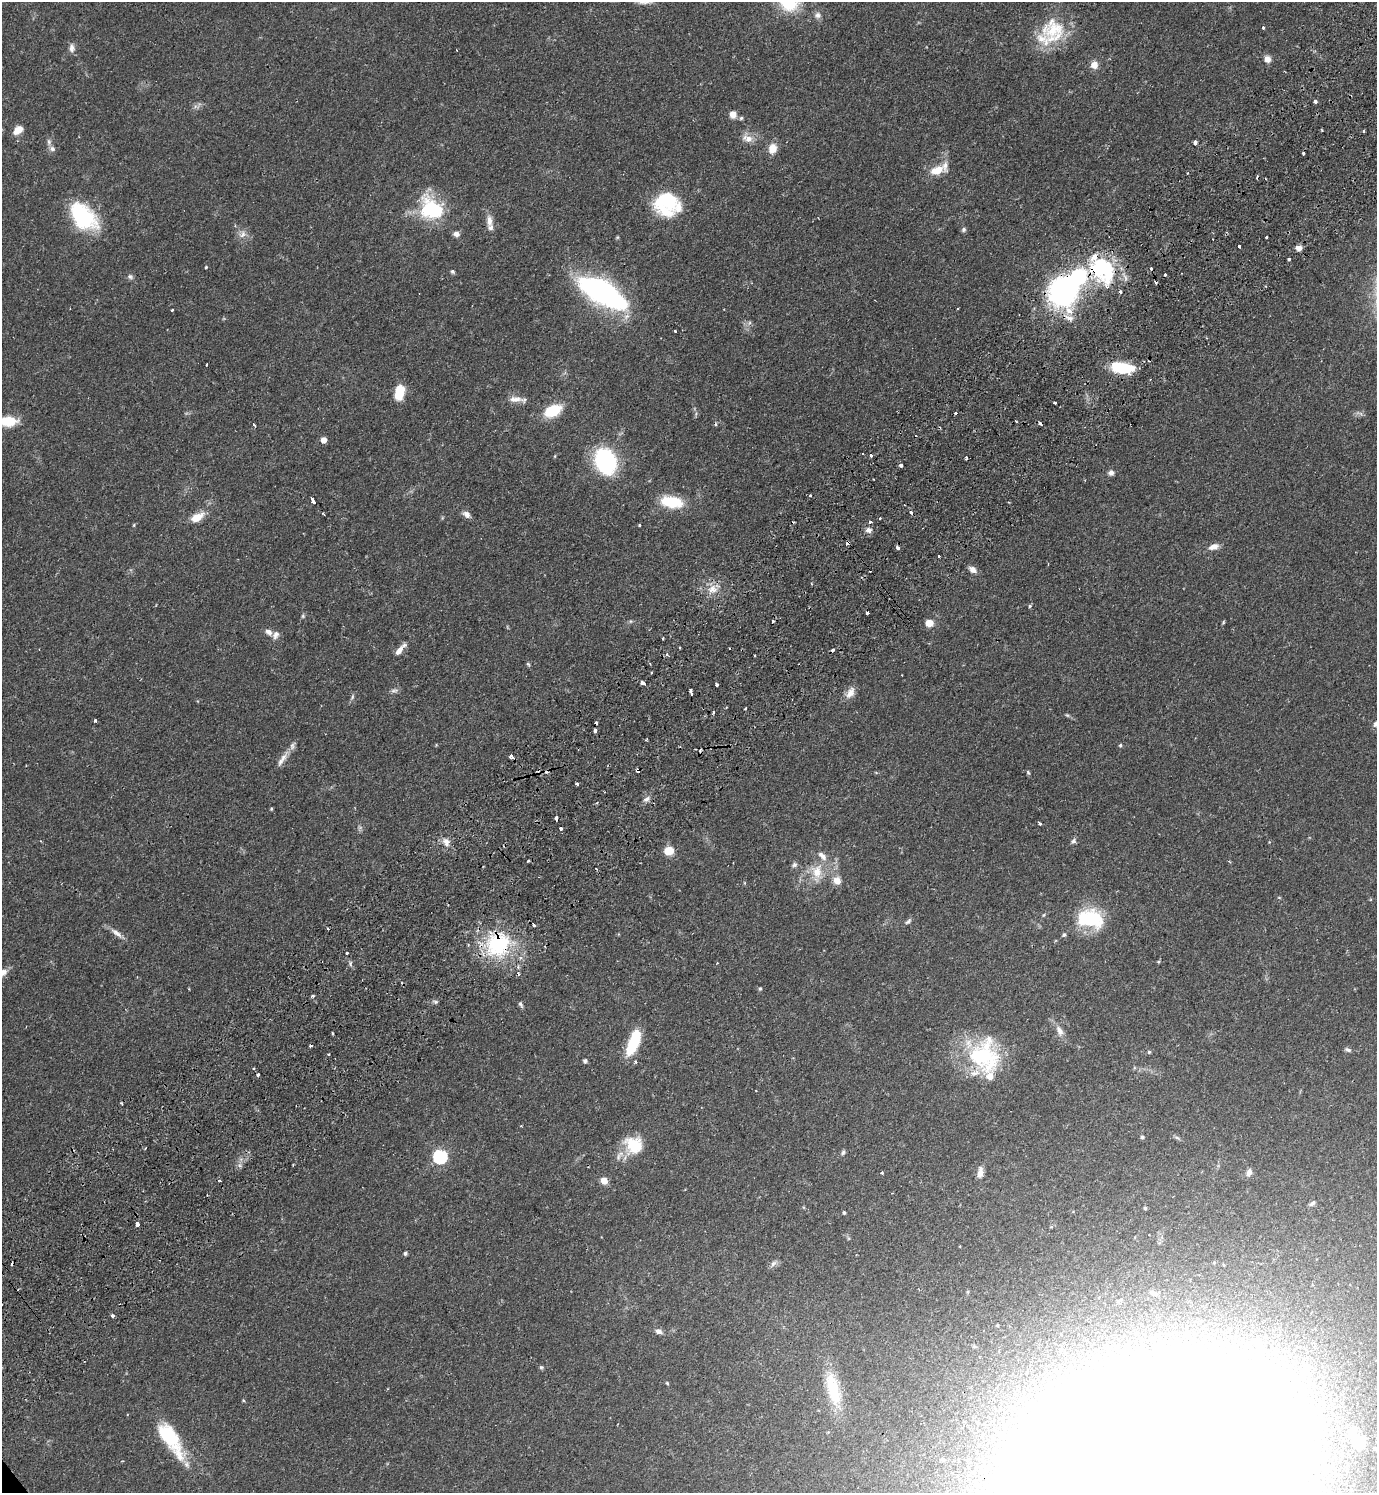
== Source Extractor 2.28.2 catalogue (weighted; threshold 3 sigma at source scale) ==
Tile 10 of 4 x 4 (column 2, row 3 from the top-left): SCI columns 1575-2949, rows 1538-3028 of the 6039 x 6055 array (HDU 1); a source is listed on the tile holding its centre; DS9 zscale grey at full resolution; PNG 1379 x 1495 px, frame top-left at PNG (2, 2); no overlay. Shown black and unused: <1% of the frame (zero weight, under 2 of 3 exposures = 3% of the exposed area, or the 3 px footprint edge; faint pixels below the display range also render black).
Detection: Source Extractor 2.28.2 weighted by HDU 2 'WHT'; one run over the whole footprint, this tile lists its part. Background 0.0499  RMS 0.0044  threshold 0.02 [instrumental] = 3 sigma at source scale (4.5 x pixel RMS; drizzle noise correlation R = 1.50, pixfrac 1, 0.05/0.05 arcsec/px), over >= 5 px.
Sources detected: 208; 5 inside a brighter object's white glare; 25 cosmic-ray / hot-pixel residue — not listed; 13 inside a brighter listed object's ellipse — not listed separately; the other 165 listed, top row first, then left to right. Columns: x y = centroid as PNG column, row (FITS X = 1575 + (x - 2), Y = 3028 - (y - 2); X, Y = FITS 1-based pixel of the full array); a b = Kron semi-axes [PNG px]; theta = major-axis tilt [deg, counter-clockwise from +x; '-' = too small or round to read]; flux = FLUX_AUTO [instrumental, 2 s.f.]
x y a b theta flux
789 2 23 20 74 22
817 15 10 8 32 1.9
1263 28 3 3 - 0.66
1054 30 38 30 43 21
72 48 11 7 -89 2.1
1267 59 9 8 - 2.5
1094 65 8 7 - 3.7
1315 101 3 3 - 1.4
733 114 8 7 - 3.3
741 118 6 5 - 0.81
18 130 11 7 36 4.5
1364 131 3 2 - 0.53
747 138 16 10 -21 3.8
49 142 9 6 -87 1.3
1195 143 4 3 - 3.4
772 148 10 8 78 5.8
52 149 8 7 - 1.6
1303 153 3 3 - 0.9
937 170 19 10 12 7
661 200 33 21 69 18
432 209 29 22 -40 31
82 216 33 20 -47 37
489 221 15 8 -83 3.3
964 229 7 5 48 0.95
456 234 8 6 -13 2
242 235 10 6 41 2.1
1266 237 3 3 - 0.76
1239 246 4 3 - 2.5
1299 248 7 5 5 2.5
1289 259 3 3 - 1.7
206 267 3 3 - 0.74
1103 268 33 28 -5 39
452 271 6 4 -44 0.76
130 277 8 7 - 1.1
601 292 41 16 -30 110
1062 292 21 18 -84 120
958 308 3 2 - 0.34
172 310 3 2 - 0.45
1070 318 10 7 -29 2.5
675 331 3 3 - 0.92
207 364 3 3 - 1.4
1122 368 21 9 -9 23
399 392 14 8 79 12
515 399 19 8 1 3.6
1055 402 3 3 - 1.3
553 411 14 9 24 18
8 421 15 9 0 13
254 425 4 3 - 1.5
323 440 5 5 - 3.7
863 453 3 2 - 0.57
871 456 3 3 - 1.4
966 457 3 3 - 0.89
605 461 22 17 -64 54
901 465 4 3 - 1.3
1111 473 7 6 - 1.5
810 495 3 3 - 0.91
313 500 6 3 -61 13
672 502 22 11 -9 17
466 514 11 8 -39 1.9
197 517 15 8 27 6.3
870 522 4 4 - 0.81
134 525 5 3 - 0.41
639 525 3 3 - 0.69
868 530 8 7 - 1.9
897 547 5 4 - 1.1
1214 547 12 7 17 3.1
938 556 3 2 - 0.79
973 570 9 6 -35 2.6
713 589 14 13 - 5.2
1030 606 5 4 - 0.56
303 616 6 4 90 0.58
1223 622 5 4 - 0.46
929 623 8 7 - 4.1
276 635 11 8 66 2.1
663 638 3 2 - 0.38
400 649 20 6 49 3.1
667 654 4 4 - 0.72
528 664 7 4 -45 0.58
650 664 3 3 - 0.41
902 675 2 2 - 0.24
643 683 5 3 - 3.2
717 685 3 3 - 1.5
394 691 11 4 1 1.2
690 691 6 3 -79 2.7
850 693 16 9 62 3.6
352 697 8 3 71 0.78
745 709 3 2 - 0.76
713 712 3 3 - 1.1
1067 715 6 4 -18 0.63
95 721 3 3 - 1.3
1376 724 8 5 67 1.4
595 730 4 3 - 2.8
1120 745 5 4 - 0.6
511 756 4 4 - 2.2
283 757 18 7 56 3.4
638 770 4 3 - 2.1
1028 772 5 4 - 0.53
577 784 4 3 - 1.1
647 799 9 6 36 1.9
271 809 4 3 - 0.55
556 818 3 3 - 5.5
1040 823 3 3 - 0.95
561 828 3 3 - 4.9
1073 841 6 5 - 1
446 842 13 9 -65 3
669 851 9 8 - 6.2
528 861 3 3 - 0.82
1229 861 4 3 - 0.42
794 865 7 6 - 1.2
817 872 22 14 -72 8.6
837 881 10 9 - 3.6
1279 897 6 3 -20 0.4
1090 918 32 21 -8 24
908 921 10 5 44 1
534 925 4 3 - 2.6
117 933 19 6 -38 2.9
1064 935 6 5 - 0.79
498 944 36 32 46 37
347 953 3 3 - 1.1
1158 962 5 3 - 0.5
717 963 3 2 - 0.32
350 964 6 4 -90 0.83
3 973 16 8 44 2.8
760 989 5 4 - 0.59
313 996 3 3 - 0.82
435 1001 6 4 -20 0.77
521 1004 8 5 -62 0.97
1059 1031 13 7 -61 3
332 1033 3 3 - 0.99
633 1042 27 10 69 19
1348 1050 9 5 -21 1
1149 1052 4 4 - 0.65
984 1056 44 36 -75 42
585 1061 4 4 - 1.2
635 1062 5 3 - 0.52
121 1103 3 2 - 0.5
1142 1137 5 4 - 0.77
634 1145 22 20 -32 15
145 1148 3 2 - 0.5
843 1152 7 5 59 0.87
440 1157 6 6 - 69
980 1172 14 7 82 3.1
1249 1172 8 6 65 2
882 1173 4 3 - 0.5
219 1180 4 3 - 0.51
604 1181 7 6 - 4
1312 1203 9 5 38 1.2
1145 1208 4 4 - 0.65
844 1212 4 3 - 0.62
137 1224 4 3 - 16
405 1253 4 4 - 0.86
773 1263 10 6 45 1.5
1154 1293 11 5 -18 1.5
112 1316 3 3 - 1.9
997 1325 3 2 - 0.43
658 1331 8 6 -24 1.8
541 1367 6 5 - 0.63
1306 1368 7 6 - 4.6
667 1383 5 4 - 0.47
833 1389 46 15 -75 20
243 1400 5 3 - 0.44
169 1436 40 17 -54 25
1353 1437 25 10 -53 5.9
1375 1448 3 3 - 0.52
1155 1479 132 81 29 11000
Overlapping masked pixels (flux is a lower limit): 6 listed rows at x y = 1103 268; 1062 292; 638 770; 556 818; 498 944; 1155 1479
Isophote crosses this tile's border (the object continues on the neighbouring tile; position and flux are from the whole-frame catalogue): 5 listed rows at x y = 789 2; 8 421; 1376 724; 3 973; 1155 1479